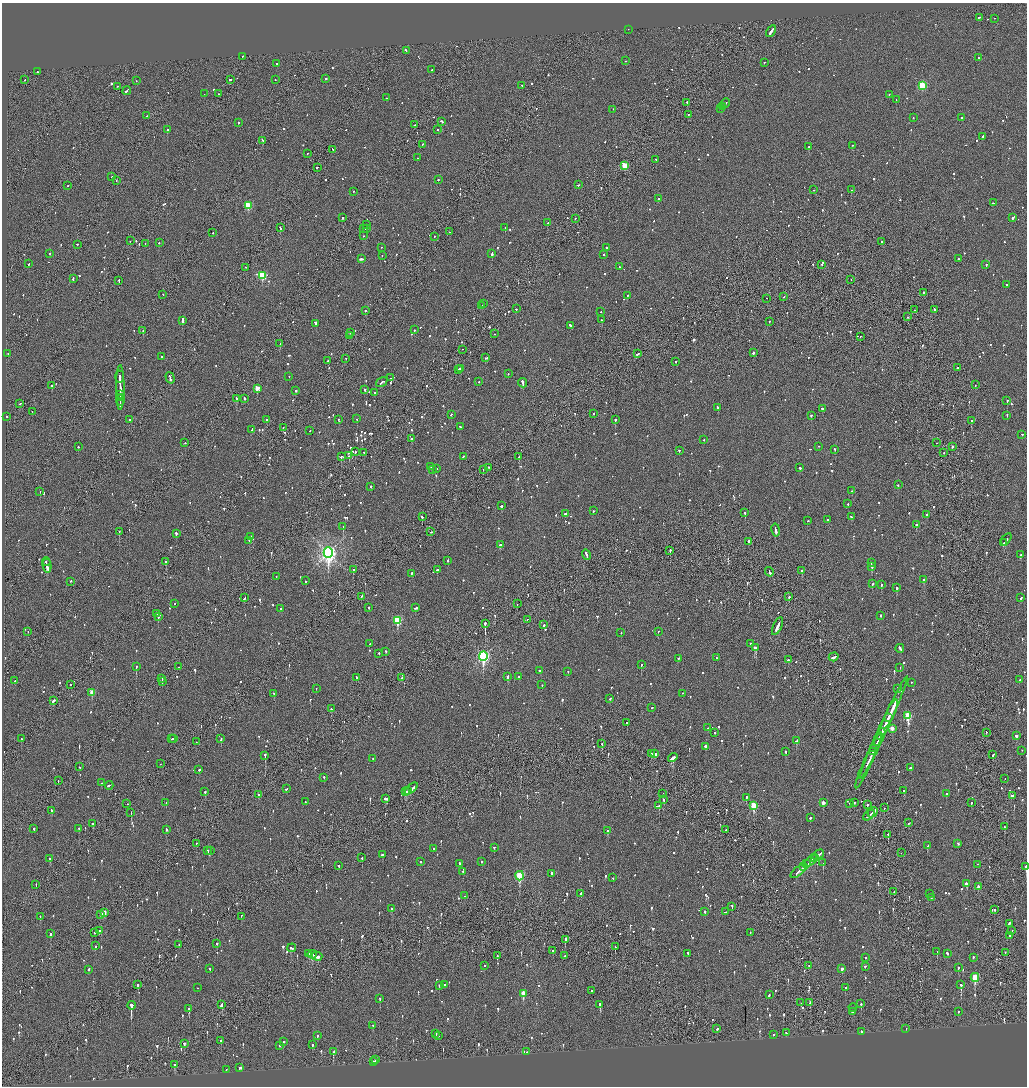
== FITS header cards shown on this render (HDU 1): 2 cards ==
NAXIS1  =                 2050
NAXIS2  =                 2168

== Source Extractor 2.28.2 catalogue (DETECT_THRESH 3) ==
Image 2050 x 2168 px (HDU 1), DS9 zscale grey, zoomed out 1/2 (1 PNG px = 2 x 2 image px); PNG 1029 x 1088 px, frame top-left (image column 2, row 2168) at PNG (2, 3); each listed source drawn as its Kron ellipse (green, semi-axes under 4 px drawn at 4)
Background -0.107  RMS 0.097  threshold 0.291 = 3 sigma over >= 5 px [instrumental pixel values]
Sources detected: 1465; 91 cannot appear on this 1/2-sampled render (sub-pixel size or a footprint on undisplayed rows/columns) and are neither listed nor drawn; of the other 1374, the 500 brightest by FLUX_AUTO listed and drawn (874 fainter detections omitted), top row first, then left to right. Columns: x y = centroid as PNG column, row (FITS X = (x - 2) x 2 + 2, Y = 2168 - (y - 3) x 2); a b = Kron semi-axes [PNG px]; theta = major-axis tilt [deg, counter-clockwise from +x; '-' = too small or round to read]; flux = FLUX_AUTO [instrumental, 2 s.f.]
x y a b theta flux
979 18 4 2 - 82
994 19 2 2 - 72
628 30 2 1 - 56
771 32 6 2 58 710
406 51 3 2 - 100
243 57 2 1 - 86
979 58 2 2 - 61
626 61 2 2 - 67
764 63 2 1 - 57
277 64 2 1 - 62
432 70 2 2 - 66
38 72 3 2 - 86
326 79 2 2 - 330
25 80 2 2 - 97
230 80 3 2 - 200
275 80 2 2 - 97
136 81 2 2 - 76
522 86 3 2 - 140
922 86 3 3 - 1200
117 87 2 2 - 220
127 91 4 2 - 200
204 94 2 2 - 75
219 94 2 2 - 76
889 95 2 2 - 59
386 98 2 2 - 73
896 100 2 1 - 150
687 103 2 2 - 140
725 104 5 1 - 190
722 107 3 2 - 140
721 109 2 2 - 100
613 110 2 2 - 83
688 115 2 2 - 80
147 116 2 2 - 58
913 118 2 2 - 72
962 118 2 2 - 68
442 122 3 2 - 230
238 123 2 2 - 190
415 125 2 1 - 56
167 130 2 2 - 370
437 130 2 2 - 110
983 137 3 2 - 220
263 141 3 1 - 120
422 145 2 2 - 61
853 146 3 1 - 83
809 147 2 2 - 390
333 150 3 2 - 140
308 154 2 2 - 60
418 158 2 2 - 88
656 160 2 2 - 61
624 166 3 3 - 610
317 168 2 2 - 80
112 177 2 1 - 91
438 180 2 2 - 220
116 181 2 1 - 66
578 185 2 2 - 65
67 186 2 2 - 63
814 190 2 2 - 96
851 190 2 2 - 150
354 192 2 2 - 60
658 199 2 2 - 61
993 203 2 2 - 96
248 206 3 3 - 840
342 218 2 2 - 69
1013 218 4 2 - 170
575 219 2 2 - 93
548 223 2 2 - 270
367 225 2 2 - 120
280 228 3 1 - 330
505 228 2 1 - 390
363 229 2 2 - 280
366 229 3 2 - 250
450 232 2 2 - 74
213 233 2 2 - 60
363 236 2 2 - 89
434 237 2 1 - 67
130 241 2 1 - 74
882 242 2 2 - 420
159 243 2 2 - 73
145 244 2 2 - 63
77 245 2 2 - 69
382 248 2 2 - 76
606 248 2 2 - 56
50 254 2 2 - 82
492 254 3 2 - 700
604 255 2 2 - 230
382 256 2 1 - 70
361 259 3 2 - 150
958 259 2 2 - 300
29 264 2 2 - 200
822 265 2 2 - 69
986 265 2 2 - 220
620 267 2 2 - 59
246 268 2 1 - 160
262 276 3 3 - 1200
73 279 3 2 - 98
851 280 2 1 - 66
119 281 3 2 - 150
1006 285 2 2 - 99
923 293 3 2 - 88
163 295 2 1 - 70
627 296 2 2 - 64
783 297 3 1 - 87
766 299 2 1 - 160
484 304 2 1 - 140
482 306 2 2 - 110
516 309 2 1 - 150
915 310 2 1 - 110
934 310 2 2 - 420
365 311 2 2 - 69
601 312 2 2 - 62
908 317 2 2 - 67
602 320 2 2 - 120
182 321 3 2 - 410
769 322 2 2 - 69
316 324 3 2 - 790
571 326 4 2 - 150
414 330 2 2 - 170
143 331 2 1 - 160
350 333 2 2 - 140
494 334 2 1 - 63
349 336 2 2 - 120
860 337 2 1 - 180
280 344 4 1 - 110
463 350 2 1 - 61
753 353 2 2 - 260
8 354 2 1 - 69
637 354 3 2 - 120
161 357 2 2 - 58
486 358 3 2 - 130
346 359 2 1 - 84
328 361 2 2 - 90
676 362 2 2 - 81
958 368 3 2 - 97
460 369 3 2 - 150
458 370 2 2 - 96
508 374 2 2 - 73
120 377 6 2 88 310
289 377 2 2 - 130
170 378 6 2 -72 210
391 378 2 2 - 61
382 382 6 2 33 360
479 382 2 2 - 65
523 383 5 2 - 290
975 385 2 1 - 72
52 386 2 2 - 230
120 388 22 2 -90 780
257 389 3 3 - 310
365 390 2 2 - 95
296 391 2 2 - 130
375 393 2 2 - 160
120 395 3 1 - 140
120 398 3 2 - 140
237 399 3 2 - 440
244 399 2 2 - 170
120 401 5 2 - 270
1007 401 2 2 - 130
20 404 2 2 - 57
718 408 2 2 - 190
822 409 3 2 - 140
32 412 2 1 - 65
593 414 2 1 - 120
451 415 2 2 - 190
811 416 2 2 - 130
1007 416 2 2 - 170
6 417 2 2 - 180
357 419 2 2 - 83
129 420 2 2 - 120
267 420 2 2 - 84
338 420 2 2 - 60
615 420 2 2 - 430
971 421 2 2 - 310
460 427 3 2 - 87
283 428 2 2 - 57
252 430 3 2 - 57
310 431 2 2 - 120
1022 435 2 2 - 100
411 439 2 2 - 230
704 440 2 2 - 64
185 443 2 2 - 61
936 443 2 1 - 59
78 447 2 2 - 100
818 447 2 2 - 86
952 447 2 2 - 170
835 450 2 2 - 85
679 451 2 2 - 140
355 452 2 1 - 79
364 453 2 1 - 61
944 453 2 2 - 56
349 456 2 2 - 270
341 457 2 2 - 150
463 457 2 2 - 88
519 457 2 2 - 160
431 467 2 2 - 71
488 468 2 1 - 80
800 468 3 2 - 110
437 469 2 2 - 62
432 470 2 2 - 94
483 470 2 1 - 65
898 485 2 2 - 85
371 487 2 2 - 110
852 491 2 2 - 58
40 492 2 2 - 71
848 504 2 2 - 82
501 506 2 2 - 150
593 511 2 2 - 270
745 513 2 2 - 300
565 514 2 2 - 260
927 515 2 2 - 81
422 517 2 2 - 130
851 517 3 2 - 120
828 520 2 2 - 120
807 521 3 2 - 67
916 525 2 2 - 160
343 527 2 2 - 290
776 530 6 2 -80 240
119 532 2 1 - 110
431 532 2 2 - 74
176 534 2 2 - 290
251 537 3 2 - 180
1006 540 7 2 55 270
249 541 2 2 - 110
749 542 2 2 - 170
1004 543 2 1 - 110
501 545 4 2 - 240
670 551 2 1 - 340
328 553 5 4 - 8400
586 555 6 2 -67 210
1020 555 2 2 - 170
448 561 2 2 - 57
46 562 4 2 - 370
166 562 2 2 - 130
871 563 2 2 - 69
47 566 7 2 -79 380
872 567 2 2 - 270
353 570 2 2 - 190
437 570 2 2 - 200
802 571 2 2 - 97
769 572 5 2 - 170
411 574 2 2 - 120
276 577 2 1 - 150
924 580 2 2 - 150
306 581 2 2 - 66
70 582 2 2 - 72
872 584 2 2 - 79
881 585 2 2 - 190
897 588 3 2 - 190
361 597 2 2 - 160
789 597 2 1 - 220
244 598 3 2 - 110
1021 598 3 2 - 110
174 604 2 1 - 82
517 604 2 1 - 70
369 608 2 2 - 62
416 608 4 2 - 130
281 609 2 2 - 160
157 614 2 2 - 100
881 616 2 2 - 94
158 617 2 2 - 160
527 620 2 1 - 670
397 621 4 3 - 1300
485 624 3 1 - 1200
544 625 2 2 - 160
777 627 9 2 65 410
28 632 2 1 - 89
658 632 2 1 - 190
621 633 2 2 - 140
370 644 2 2 - 71
751 644 2 2 - 110
755 648 3 2 - 500
900 649 4 2 - 180
386 652 2 2 - 130
379 654 2 2 - 86
483 657 4 3 - 3800
834 657 5 2 - 170
716 658 2 1 - 79
678 659 2 2 - 78
788 660 2 2 - 220
641 665 2 2 - 140
136 667 2 2 - 270
178 667 2 1 - 84
900 668 2 2 - 67
539 671 2 2 - 320
568 672 2 2 - 64
508 677 3 2 - 210
519 677 3 2 - 90
356 678 3 2 - 95
402 678 2 1 - 69
162 679 2 1 - 310
1020 680 2 2 - 58
15 681 2 2 - 65
162 682 3 2 - 140
911 683 2 2 - 87
70 685 2 1 - 100
542 685 2 2 - 68
316 689 2 2 - 65
898 689 2 2 - 120
92 693 3 2 - 330
274 694 2 2 - 91
682 694 2 2 - 70
610 699 2 2 - 87
53 701 3 2 - 110
652 708 2 2 - 110
331 709 2 2 - 66
890 715 16 2 64 720
908 716 3 3 - 920
888 718 3 2 - 160
627 723 2 2 - 95
708 728 2 2 - 130
884 728 56 2 65 1400
892 729 3 2 - 140
715 733 2 2 - 85
986 733 2 1 - 60
881 734 6 1 65 260
1016 736 2 2 - 160
21 739 2 1 - 150
171 739 4 2 - 230
174 739 2 2 - 130
221 739 3 2 - 190
878 740 7 2 68 290
797 741 4 2 - 190
196 742 2 1 - 57
602 744 2 2 - 180
705 747 2 2 - 350
874 749 3 1 - 210
1022 751 2 1 - 57
786 752 2 2 - 180
873 752 2 2 - 140
651 754 2 2 - 470
655 754 4 2 - 710
993 755 2 2 - 110
265 756 3 2 - 270
673 758 5 2 - 360
373 759 2 2 - 58
869 761 31 2 65 720
160 764 2 1 - 74
80 767 2 1 - 69
911 768 3 2 - 340
199 770 2 2 - 86
324 778 2 2 - 160
1005 779 2 1 - 190
58 781 2 1 - 58
101 783 2 2 - 61
109 786 4 2 - 120
286 789 2 2 - 61
411 789 8 2 41 330
408 791 2 2 - 110
904 791 2 1 - 390
205 792 2 2 - 150
406 792 2 2 - 210
663 794 2 1 - 77
946 794 2 2 - 110
258 795 2 2 - 73
1012 796 4 2 - 120
746 798 3 1 - 100
386 799 3 2 - 130
664 800 3 2 - 100
305 802 2 2 - 71
166 803 2 2 - 190
823 803 3 2 - 150
854 803 2 2 - 65
971 803 2 2 - 67
127 804 2 2 - 73
850 804 2 2 - 77
868 805 2 2 - 82
659 806 3 1 - 130
754 806 4 3 - 760
884 808 2 1 - 69
51 811 3 2 - 80
131 813 2 1 - 87
873 813 6 2 45 480
869 816 6 2 41 280
810 818 2 2 - 82
909 823 2 2 - 120
93 824 2 2 - 85
1004 827 3 2 - 76
34 829 2 2 - 66
79 829 2 2 - 60
166 830 3 2 - 80
726 830 2 1 - 100
608 831 2 2 - 61
888 835 2 2 - 150
196 844 2 1 - 130
958 844 2 2 - 66
927 846 3 2 - 170
494 848 2 2 - 62
434 849 2 2 - 81
208 851 2 2 - 110
210 851 2 2 - 95
901 853 2 1 - 69
382 855 3 2 - 130
818 855 6 2 37 280
362 858 2 2 - 71
815 858 3 2 - 140
50 859 2 2 - 160
811 861 7 2 41 280
421 862 2 2 - 62
482 862 2 2 - 58
823 863 3 2 - 140
459 864 3 2 - 130
807 864 3 1 - 130
977 865 2 1 - 65
339 866 2 2 - 120
804 867 4 2 - 270
1026 867 2 1 - 1400
463 872 2 2 - 85
798 872 9 2 39 350
552 874 2 2 - 520
520 876 5 3 - 1100
613 878 2 2 - 82
966 884 3 2 - 210
36 885 2 1 - 73
978 887 3 3 - 150
894 892 2 2 - 58
581 894 3 2 - 72
930 894 2 2 - 80
465 896 2 1 - 230
931 898 2 2 - 56
732 907 3 2 - 170
392 909 2 2 - 140
995 910 2 2 - 180
705 912 2 2 - 95
726 912 4 2 - 130
105 913 4 2 - 170
101 915 3 2 - 93
40 917 2 2 - 83
241 917 3 1 - 250
1009 924 4 2 - 130
99 931 2 2 - 140
1012 931 3 2 - 100
95 933 2 2 - 200
750 933 2 2 - 62
50 934 2 2 - 150
1010 936 4 2 - 500
565 940 3 2 - 370
217 944 2 2 - 230
179 945 2 2 - 78
95 946 2 2 - 91
615 947 3 1 - 89
292 948 4 2 - 140
552 951 2 2 - 210
937 952 3 2 - 95
1005 953 2 1 - 190
309 954 2 2 - 93
688 954 3 2 - 100
947 954 3 2 - 89
312 955 4 3 - 170
497 956 3 2 - 100
565 956 2 2 - 63
317 957 5 3 - 180
865 958 2 1 - 300
973 958 3 2 - 140
485 966 2 2 - 57
809 966 2 1 - 74
865 967 2 2 - 160
958 968 2 2 - 270
210 969 2 2 - 67
842 969 3 2 - 84
89 970 2 2 - 170
975 978 4 3 - 840
138 985 3 2 - 190
445 985 2 2 - 93
961 985 3 2 - 360
439 986 2 2 - 72
197 988 2 2 - 64
846 988 3 2 - 120
592 991 2 2 - 64
523 994 4 2 - 350
769 995 3 2 - 97
380 999 2 2 - 250
801 1003 2 1 - 73
810 1003 3 2 - 73
861 1004 2 2 - 94
222 1005 3 2 - 240
600 1005 3 2 - 140
131 1006 4 2 - 2600
853 1008 4 2 - 220
189 1009 3 2 - 190
852 1012 3 2 - 140
958 1012 2 2 - 66
373 1026 2 2 - 58
717 1029 2 2 - 95
906 1029 2 1 - 240
861 1032 2 2 - 210
786 1033 2 2 - 84
436 1034 2 2 - 67
773 1035 2 2 - 72
317 1036 2 2 - 230
439 1036 2 2 - 93
221 1041 2 2 - 74
283 1042 2 2 - 130
184 1044 2 2 - 95
313 1045 3 2 - 210
279 1046 2 2 - 78
333 1052 4 2 - 220
527 1052 2 2 - 68
375 1060 2 2 - 93
374 1062 3 2 - 100
174 1065 2 2 - 67
240 1068 3 2 - 190
226 1070 2 2 - 70
At the frame edge (FLAGS 8, measured only in part): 1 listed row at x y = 1026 867
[874 fainter detections neither listed nor drawn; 91 sub-pixel or undisplayed-footprint detections neither listed nor drawn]